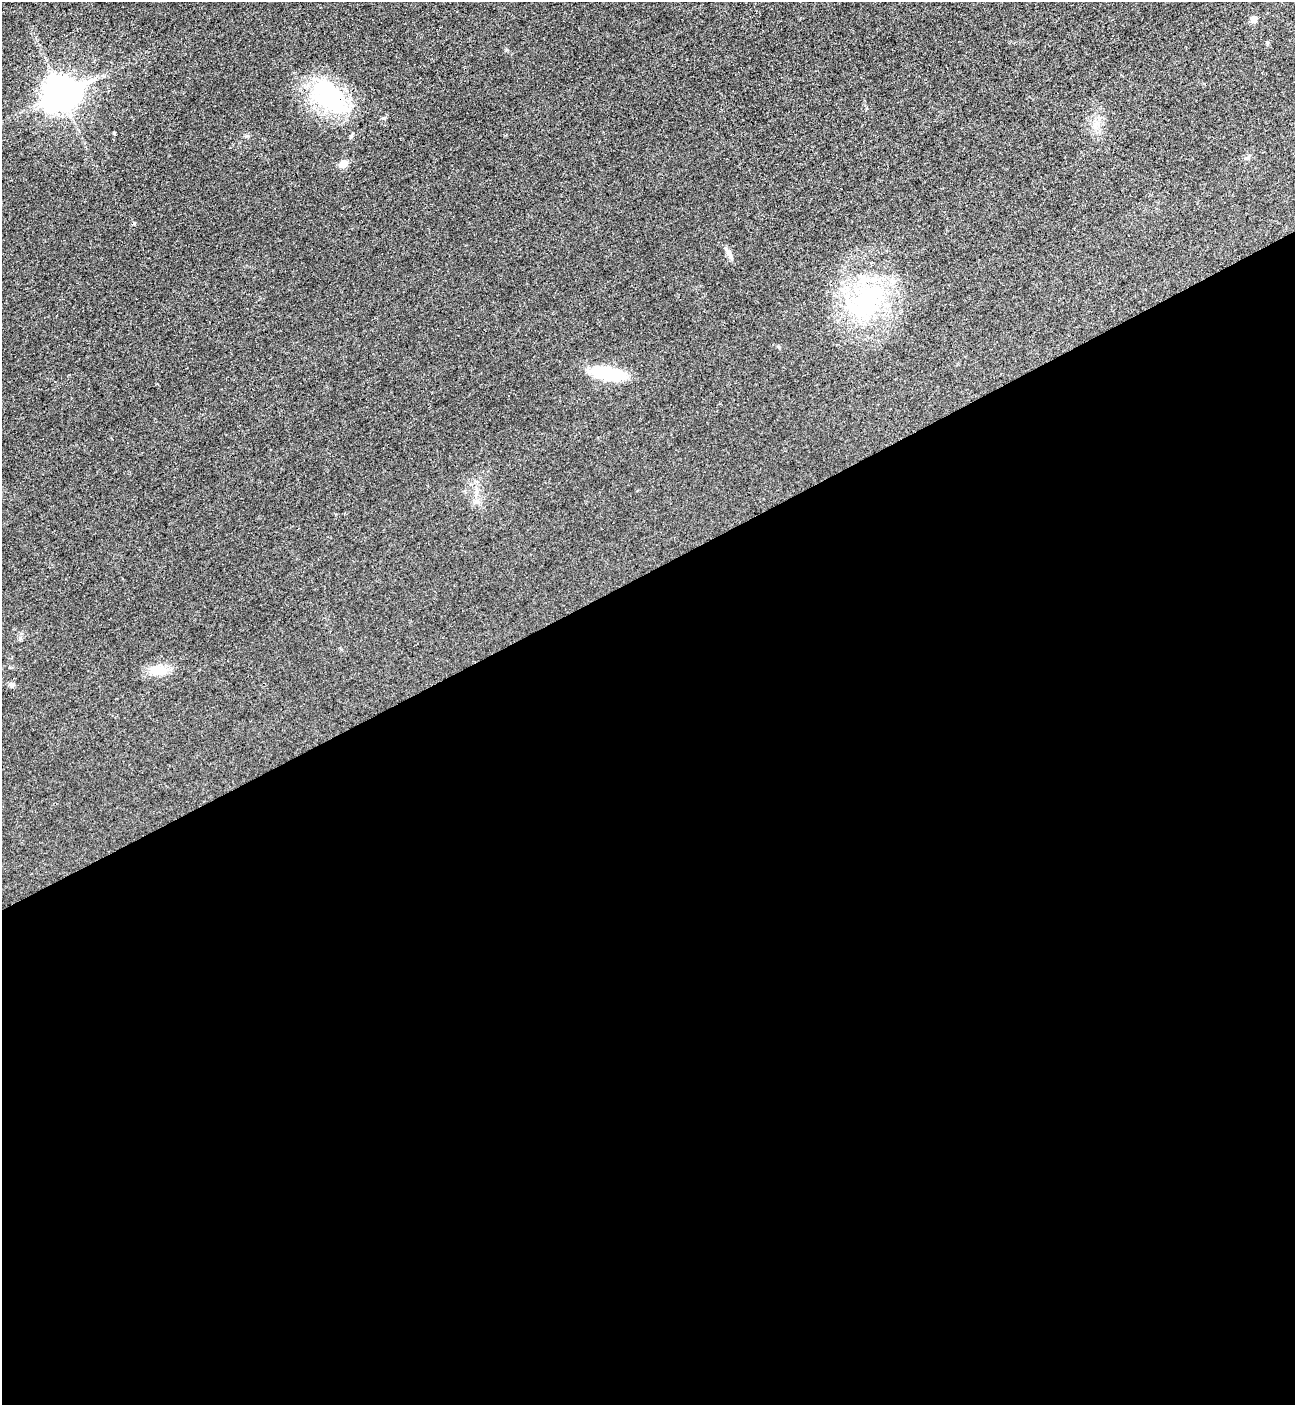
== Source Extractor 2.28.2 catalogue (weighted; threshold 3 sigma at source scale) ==
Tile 15 of 4 x 4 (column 3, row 4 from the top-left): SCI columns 2744-4036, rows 23-1425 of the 5630 x 5647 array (HDU 1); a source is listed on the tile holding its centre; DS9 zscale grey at full resolution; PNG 1297 x 1407 px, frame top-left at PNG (2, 2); no overlay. Shown black and unused: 59% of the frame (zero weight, under 3 of 4 exposures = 1% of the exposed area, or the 3 px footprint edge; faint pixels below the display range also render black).
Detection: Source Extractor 2.28.2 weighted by HDU 2 'WHT'; one run over the whole footprint, this tile lists its part. Background 0.0349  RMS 0.0049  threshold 0.0219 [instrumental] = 3 sigma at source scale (4.5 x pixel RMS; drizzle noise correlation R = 1.50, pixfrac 1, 0.05/0.05 arcsec/px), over >= 5 px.
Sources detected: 13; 1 inside a brighter listed object's ellipse — not listed separately; the other 12 listed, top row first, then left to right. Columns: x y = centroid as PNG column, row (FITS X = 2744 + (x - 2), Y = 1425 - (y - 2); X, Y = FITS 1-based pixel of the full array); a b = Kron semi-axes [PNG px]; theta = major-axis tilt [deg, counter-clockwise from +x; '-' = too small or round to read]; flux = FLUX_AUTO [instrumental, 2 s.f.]
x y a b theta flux
1254 19 6 5 - 4.2
1267 42 5 4 - 0.54
61 93 13 10 28 880
329 97 48 27 -44 56
114 133 4 3 - 0.57
343 164 5 5 - 8.8
134 223 4 4 - 0.61
729 253 15 6 -65 2.1
868 301 57 35 55 64
608 373 32 10 -10 36
158 670 22 14 0 8.5
12 685 7 6 - 1.3
Unlisted compact peaks at least as high as the median listed source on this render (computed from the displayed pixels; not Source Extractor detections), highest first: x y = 779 347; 507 50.